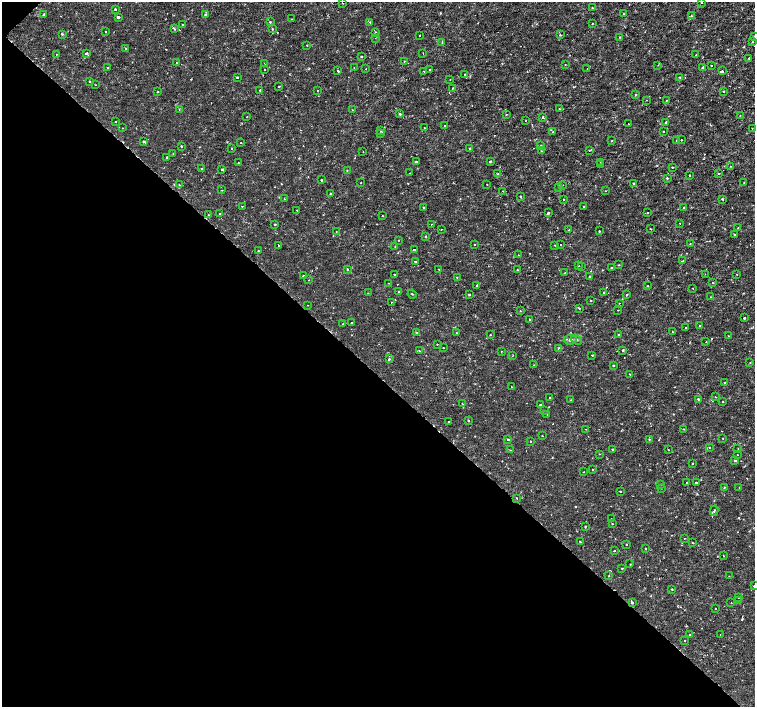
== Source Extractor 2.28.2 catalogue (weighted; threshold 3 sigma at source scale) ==
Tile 9 of 4 x 4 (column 1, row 3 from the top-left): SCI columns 6-1511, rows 1634-3042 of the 6027 x 6019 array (HDU 1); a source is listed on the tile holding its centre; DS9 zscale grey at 2 x 2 block average (1 PNG px = mean of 2 x 2 image px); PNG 757 x 709 px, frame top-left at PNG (2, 2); each listed source drawn as its Kron ellipse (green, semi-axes under 4 px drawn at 4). Shown black and unused: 47% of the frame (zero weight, under 2 of 3 exposures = <1% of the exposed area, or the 3 px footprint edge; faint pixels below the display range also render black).
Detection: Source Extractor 2.28.2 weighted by HDU 2 'WHT'; one run over the whole footprint, this tile lists its part. Background -9.44e-06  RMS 8.1e-04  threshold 0.00366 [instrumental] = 3 sigma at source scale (4.5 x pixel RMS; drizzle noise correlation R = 1.50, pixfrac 1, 0.0396/0.0396 arcsec/px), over >= 5 px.
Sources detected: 293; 3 cosmic-ray / hot-pixel residue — neither listed nor drawn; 1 coinciding with a brighter row at this scale — not listed separately; the other 289 listed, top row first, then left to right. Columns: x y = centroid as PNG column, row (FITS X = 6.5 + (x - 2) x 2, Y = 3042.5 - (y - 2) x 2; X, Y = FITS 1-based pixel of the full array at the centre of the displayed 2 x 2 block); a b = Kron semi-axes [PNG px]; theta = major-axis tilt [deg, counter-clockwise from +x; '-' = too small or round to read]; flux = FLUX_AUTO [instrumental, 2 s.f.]
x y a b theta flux
702 2 2 2 - 0.13
342 3 2 2 - 0.11
592 7 2 2 - 0.11
115 9 2 2 - 0.53
44 14 3 2 - 0.21
205 14 3 2 - 0.23
624 14 2 2 - 0.19
691 16 3 3 - 0.21
118 17 2 2 - 0.69
292 19 2 2 - 0.085
270 22 2 2 - 0.54
370 22 3 2 - 0.18
592 24 2 2 - 0.089
182 25 2 2 - 0.13
174 29 3 2 - 0.43
272 29 2 2 - 0.25
105 31 2 2 - 0.24
375 32 3 2 - 0.17
62 34 3 3 - 0.17
419 35 2 2 - 0.19
560 35 2 2 - 0.31
620 37 2 2 - 0.14
754 37 2 2 - 0.14
375 38 2 2 - 0.13
752 42 2 2 - 0.33
442 43 2 2 - 0.16
307 45 2 2 - 0.39
126 49 2 2 - 0.37
86 53 3 2 - 0.32
423 53 2 2 - 0.076
57 54 2 2 - 0.089
696 55 2 2 - 0.18
361 56 2 2 - 0.2
749 58 2 2 - 0.34
404 61 2 2 - 0.11
177 63 2 2 - 0.5
264 64 2 2 - 0.088
565 64 2 2 - 0.11
658 65 2 2 - 0.1
711 66 2 2 - 0.27
107 67 2 2 - 0.24
354 67 2 2 - 0.083
703 67 2 2 - 0.31
587 68 2 2 - 0.13
264 69 2 2 - 0.26
366 69 2 2 - 0.084
430 70 2 2 - 0.41
338 71 2 2 - 0.66
424 71 2 2 - 0.33
723 71 2 2 - 0.29
465 74 2 2 - 0.26
237 77 2 2 - 0.68
680 77 2 2 - 0.13
450 79 2 2 - 0.11
89 81 2 2 - 0.29
95 85 2 2 - 0.076
279 86 2 2 - 0.72
452 88 2 2 - 0.17
260 90 2 2 - 0.21
317 90 2 2 - 0.089
158 92 2 2 - 0.13
723 92 2 2 - 0.2
635 95 2 2 - 0.15
647 100 2 2 - 0.057
666 100 2 2 - 0.099
179 109 2 2 - 0.066
559 109 2 2 - 0.13
352 110 2 2 - 0.089
400 114 2 2 - 0.34
506 114 2 2 - 0.077
740 116 2 2 - 0.087
247 117 2 2 - 0.2
543 117 2 2 - 0.53
526 120 2 2 - 0.085
115 122 2 2 - 0.16
666 122 2 2 - 0.35
629 124 2 2 - 0.11
444 126 2 2 - 0.11
424 127 3 2 - 0.08
122 128 2 2 - 0.22
752 128 2 2 - 0.12
381 131 2 2 - 0.16
663 131 2 2 - 0.19
553 132 2 2 - 0.11
380 133 2 2 - 0.5
677 140 2 2 - 0.39
681 140 2 2 - 0.33
612 141 2 2 - 0.15
144 142 3 2 - 0.39
241 143 2 2 - 0.1
541 145 2 2 - 0.18
181 146 2 2 - 0.2
231 148 2 2 - 0.22
470 148 2 2 - 0.16
590 150 3 2 - 0.17
541 151 2 2 - 0.13
363 152 2 2 - 0.075
173 154 2 2 - 0.15
167 157 2 2 - 0.35
490 161 2 2 - 0.32
416 162 2 2 - 0.33
600 162 2 2 - 0.12
238 163 2 2 - 0.085
601 165 2 2 - 0.12
731 166 3 2 - 0.11
672 167 2 2 - 0.11
202 169 2 2 - 0.62
222 170 3 2 - 0.18
347 170 2 2 - 0.086
410 173 2 2 - 0.11
498 174 3 2 - 0.096
719 174 2 2 - 0.11
689 175 2 2 - 0.19
667 178 3 2 - 0.2
321 180 2 2 - 0.22
361 183 2 2 - 0.14
744 183 3 2 - 0.12
487 184 2 2 - 0.22
633 184 2 2 - 0.18
179 185 2 2 - 0.28
562 185 2 2 - 0.12
559 187 2 2 - 0.12
222 190 2 2 - 0.082
503 191 2 2 - 0.1
605 191 2 2 - 0.1
330 194 2 2 - 0.4
521 197 2 2 - 0.51
284 199 2 2 - 0.09
563 199 2 2 - 0.19
722 199 3 2 - 0.13
242 206 2 2 - 0.1
584 206 2 2 - 0.37
424 208 2 2 - 0.33
684 208 2 2 - 0.24
297 210 2 2 - 0.39
220 213 2 2 - 0.22
548 213 2 2 - 0.47
647 213 2 2 - 0.21
208 215 2 2 - 0.1
382 215 2 2 - 0.092
680 223 2 2 - 0.094
275 224 2 2 - 0.22
432 224 2 2 - 0.14
738 228 2 2 - 0.11
650 229 2 2 - 0.18
441 230 2 2 - 0.086
569 230 2 2 - 0.16
599 231 2 2 - 0.38
336 232 2 2 - 0.081
734 234 2 2 - 0.48
426 236 2 2 - 0.12
398 240 2 2 - 0.081
474 244 2 2 - 0.15
690 244 2 2 - 0.1
278 245 2 2 - 0.32
555 245 2 2 - 0.12
561 245 2 2 - 0.13
395 246 2 2 - 0.34
414 249 3 2 - 0.092
258 250 3 2 - 0.13
518 255 2 2 - 0.068
682 261 2 2 - 0.26
415 262 3 2 - 0.13
578 265 2 2 - 0.12
618 265 2 2 - 0.11
582 267 2 2 - 0.1
612 268 2 2 - 0.28
347 269 2 2 - 0.32
439 269 2 2 - 0.11
517 270 2 2 - 0.26
565 273 2 2 - 0.13
394 274 2 2 - 0.4
705 274 2 2 - 0.086
737 274 2 2 - 0.28
303 276 2 2 - 0.98
457 277 2 2 - 0.11
589 277 2 2 - 0.24
309 280 2 2 - 0.076
388 283 2 2 - 0.091
713 283 2 2 - 0.18
476 285 2 2 - 0.39
648 286 2 2 - 0.17
693 288 2 2 - 0.091
399 292 2 2 - 0.24
368 293 2 2 - 0.088
604 293 4 2 - 0.14
412 294 5 2 - 0.12
469 294 3 2 - 0.18
627 294 2 2 - 0.27
711 297 2 2 - 0.073
591 301 2 2 - 0.13
391 302 2 2 - 0.15
619 303 2 2 - 0.13
308 305 2 2 - 0.065
579 309 2 2 - 0.12
618 310 2 2 - 0.13
520 311 2 2 - 0.12
744 318 2 2 - 0.49
529 319 2 2 - 0.14
343 323 3 2 - 0.18
351 323 2 2 - 0.24
699 326 2 2 - 0.28
686 328 2 2 - 0.08
672 332 2 2 - 0.079
417 333 2 2 - 0.2
457 333 3 2 - 0.11
618 334 2 2 - 0.17
490 335 2 2 - 0.17
728 336 2 2 - 0.075
570 340 6 4 7 0.47
577 340 6 2 -36 0.23
706 341 2 2 - 0.11
437 344 2 2 - 0.085
443 348 2 2 - 0.16
558 348 3 2 - 0.15
623 350 2 2 - 0.49
419 351 3 2 - 0.097
501 351 2 2 - 0.086
592 355 2 2 - 0.18
512 356 2 2 - 0.089
389 359 2 2 - 0.74
750 362 2 2 - 0.084
534 365 2 2 - 0.072
613 366 2 2 - 0.71
630 374 2 2 - 0.16
724 382 2 2 - 0.24
512 387 2 2 - 0.13
716 397 2 2 - 0.1
550 398 2 2 - 0.3
698 399 2 2 - 0.2
570 400 2 2 - 0.11
723 402 2 2 - 0.13
462 404 2 2 - 0.11
540 405 2 2 - 0.41
544 411 3 2 - 0.14
547 414 2 2 - 0.39
468 421 2 2 - 0.45
449 422 2 2 - 0.19
586 429 2 2 - 0.07
684 429 2 2 - 0.12
542 436 2 2 - 0.11
723 438 2 2 - 0.081
508 439 3 2 - 0.33
649 440 2 2 - 0.099
530 441 2 2 - 0.19
709 447 2 2 - 0.14
613 449 2 2 - 0.58
738 449 2 2 - 0.13
510 450 2 2 - 0.12
668 450 2 2 - 0.087
600 454 2 2 - 0.091
737 455 2 2 - 0.084
735 461 2 2 - 0.73
692 463 2 2 - 0.25
592 469 2 2 - 0.12
584 472 2 2 - 0.08
696 482 2 2 - 0.4
687 483 2 2 - 0.34
660 485 2 2 - 0.064
661 488 2 2 - 0.068
724 488 2 2 - 0.11
739 488 2 2 - 0.08
620 491 2 2 - 0.27
517 498 2 2 - 0.15
714 511 5 2 - 0.23
612 518 2 2 - 0.13
612 524 2 2 - 0.14
585 527 2 2 - 0.24
684 538 2 2 - 0.12
580 542 2 2 - 0.44
693 543 2 2 - 0.096
626 544 2 2 - 0.25
645 548 2 2 - 0.095
614 551 2 2 - 0.15
724 556 3 2 - 0.088
630 564 2 2 - 0.098
622 568 2 2 - 0.21
609 576 2 2 - 0.13
729 576 2 2 - 0.073
754 586 2 2 - 0.23
672 589 2 2 - 0.14
739 597 2 2 - 0.66
739 601 2 2 - 0.25
632 602 2 2 - 0.92
731 603 2 2 - 0.17
715 608 2 2 - 0.086
690 635 2 2 - 0.29
720 635 2 2 - 0.072
684 641 2 2 - 0.097
Isophote crosses this tile's border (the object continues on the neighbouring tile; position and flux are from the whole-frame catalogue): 3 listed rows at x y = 702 2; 754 37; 754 586
Diffuse or blended objects may show on this block-average render without a row.